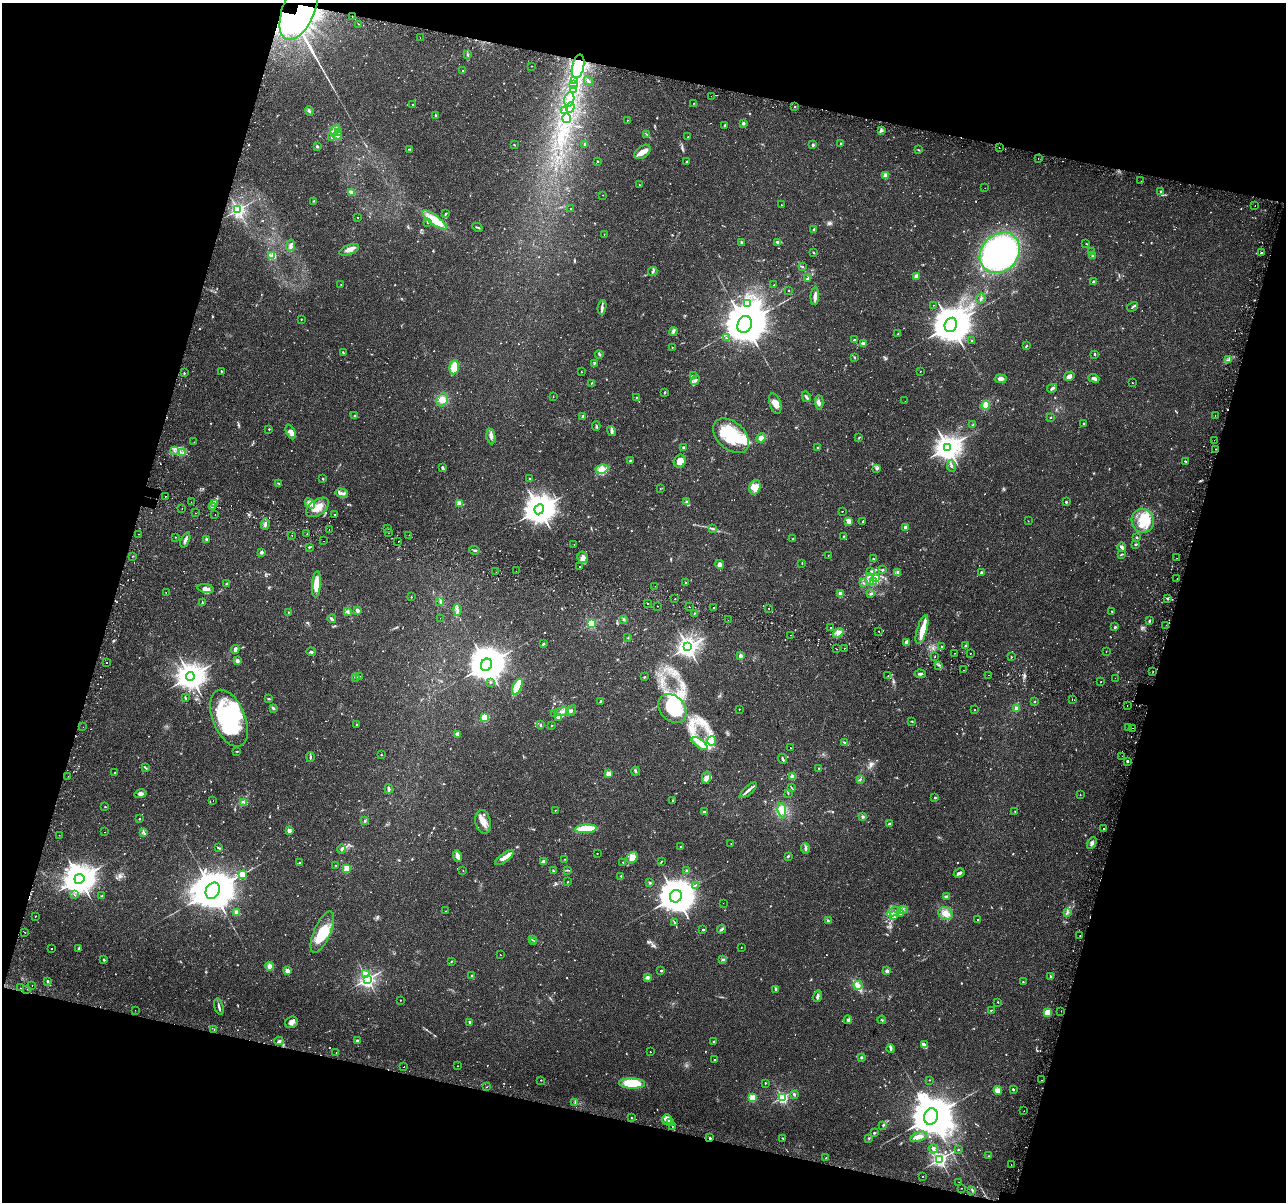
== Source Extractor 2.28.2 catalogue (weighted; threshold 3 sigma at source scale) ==
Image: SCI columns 67-5202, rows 294-5093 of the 5279 x 5444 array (HDU 1 of 3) = the unmasked area's bounding box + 8 px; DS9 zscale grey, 4 x 4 block average (1 PNG px = mean of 4 x 4 image px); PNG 1288 x 1204 px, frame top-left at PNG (2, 3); each listed source drawn as its Kron ellipse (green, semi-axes under 4 px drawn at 4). Shown black and unused: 32% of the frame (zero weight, under 2 of 3 exposures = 5% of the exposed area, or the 3 px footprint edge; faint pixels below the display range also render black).
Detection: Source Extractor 2.28.2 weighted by HDU 2 'WHT'. Background 0.0342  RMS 0.0034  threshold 0.0154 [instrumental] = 3 sigma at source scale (4.5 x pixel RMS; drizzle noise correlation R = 1.50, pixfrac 1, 0.0396/0.0396 arcsec/px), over >= 5 px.
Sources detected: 1071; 16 too faint to see at this stretch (4 x 4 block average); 9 inside a brighter object's white glare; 36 cosmic-ray / hot-pixel residue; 2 long thin detections or spike segments (spike, bleed or trail) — neither listed nor drawn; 15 coinciding with a brighter row at this scale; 55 inside a brighter listed object's ellipse — not listed separately; of the other 938, all 500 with FLUX_AUTO >= 1.1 (the completeness limit of this list) listed and drawn (438 fainter detections not listed), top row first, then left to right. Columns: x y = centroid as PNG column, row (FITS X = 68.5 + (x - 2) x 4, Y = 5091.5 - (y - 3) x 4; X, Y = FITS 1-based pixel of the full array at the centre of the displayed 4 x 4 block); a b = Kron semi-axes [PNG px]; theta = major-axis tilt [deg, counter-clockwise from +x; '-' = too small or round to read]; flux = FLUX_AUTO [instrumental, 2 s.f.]
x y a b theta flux
299 9 33 16 68 600
352 16 2 2 - 2
358 24 2 2 - 2
420 38 2 2 - 1.8
468 55 3 2 - 1.6
532 66 2 2 - 1.6
578 66 12 6 78 29
462 70 2 2 - 2.9
575 81 2 2 - 1.4
588 81 5 2 - 1.7
573 85 4 3 - 5.5
573 90 3 2 - 3.3
711 96 2 2 - 1.5
569 99 7 5 75 15
694 103 2 2 - 1.3
413 104 2 2 - 1.2
570 107 5 2 - 3.1
795 107 2 2 - 3.9
564 110 4 3 - 3.5
309 111 5 2 - 3.6
435 115 3 2 - 1.8
567 118 5 2 - 5.4
627 120 2 2 - 1.5
743 123 2 2 - 17
725 125 2 2 - 3.3
335 130 6 3 44 7.7
881 130 3 3 - 3.5
339 132 3 2 - 2
647 134 4 2 - 1.6
337 135 5 3 - 5.2
688 137 2 2 - 1.1
332 138 3 2 - 1.8
841 143 2 2 - 3.7
585 144 2 2 - 15
514 145 3 2 - 1.3
813 145 2 2 - 13
317 146 2 2 - 12
999 148 2 2 - 2.5
410 149 2 2 - 1.3
919 150 3 2 - 1.3
643 152 9 5 37 17
1038 158 2 2 - 1.6
597 161 2 2 - 5.1
687 161 3 2 - 2.1
885 176 2 2 - 58
1141 181 2 2 - 1.2
639 185 2 2 - 3.1
985 188 2 2 - 2
1161 191 2 2 - 4.4
351 192 4 3 - 6.9
603 195 2 2 - 1.1
313 201 2 2 - 1.1
781 205 2 2 - 1.4
1255 206 2 2 - 6.2
570 208 2 2 - 1.6
238 210 2 2 - 580
446 214 4 2 - 2.2
357 218 2 2 - 1.9
434 220 15 4 -36 40
428 222 3 2 - 1.4
478 227 5 2 - 2.5
814 229 2 2 - 9
604 234 2 2 - 1.1
741 242 4 2 - 2.5
778 242 4 3 - 3.9
1086 243 2 2 - 1.3
291 245 6 2 80 8.2
349 250 10 4 22 12
813 252 3 2 - 1.4
1091 252 2 2 - 2.2
1000 253 22 18 46 550
1261 253 2 2 - 5.7
1093 255 3 2 - 2.6
271 256 4 4 - 5.7
802 266 3 2 - 2.4
653 272 5 2 - 3.4
916 276 3 3 - 7.2
807 279 2 2 - 3
1094 282 2 2 - 19
341 285 3 2 - 1.1
774 285 2 2 - 3.2
788 290 2 2 - 1.6
815 296 9 2 85 11
981 298 5 2 - 3.3
748 304 2 2 - 2.4
933 305 2 2 - 2.6
602 307 7 2 80 5.5
1133 307 6 2 33 2.9
301 319 2 2 - 2.4
745 324 9 7 66 10000
951 325 7 6 - 8100
674 332 4 2 - 1.9
898 334 2 2 - 2.4
726 338 2 2 - 1.8
854 340 2 2 - 1.9
972 340 2 2 - 1.5
864 343 2 2 - 6.7
1026 346 3 2 - 1.9
672 347 2 2 - 1.4
343 353 3 2 - 2.6
599 354 4 2 - 3.3
1095 354 3 2 - 2.1
854 357 4 2 - 1.6
1229 360 3 2 - 2.5
594 363 4 2 - 2.1
454 367 7 5 84 33
221 371 3 2 - 1.3
920 371 2 2 - 1.5
581 372 2 2 - 1.6
184 373 2 2 - 2.9
693 375 3 2 - 1.2
1069 376 5 4 - 7.3
1094 378 6 3 -21 5.1
1001 379 6 3 -4 7.9
695 380 5 3 - 5.2
592 383 4 2 - 1.5
1132 383 2 2 - 1.2
1052 388 5 2 - 3.6
665 392 3 2 - 1.8
553 397 2 2 - 1.4
636 397 2 2 - 2.7
806 397 5 2 - 3.2
442 400 7 5 58 12
905 401 2 2 - 1.3
819 402 7 3 -87 5.5
775 404 10 5 -72 18
986 405 4 3 - 36
1215 415 2 2 - 1.2
355 416 3 2 - 2
583 417 2 2 - 14
1050 418 2 2 - 1.3
1084 423 2 2 - 4.4
973 425 3 2 - 2.8
596 426 5 2 - 2.6
269 429 2 2 - 2.5
611 431 5 3 - 4.3
291 432 8 4 -66 14
491 436 8 3 -81 7.3
731 436 21 13 -42 87
761 438 5 4 - 10
859 438 2 2 - 1.7
1214 440 2 2 - 1.5
194 442 2 2 - 1.8
683 447 2 2 - 2.6
948 447 4 3 - 2400
817 448 2 2 - 1.5
1216 449 2 2 - 3.8
174 451 2 2 - 1.3
183 453 3 2 - 1.2
630 460 2 2 - 2.5
680 461 7 5 59 19
1186 461 3 2 - 1.8
952 466 6 2 -83 3.2
443 468 3 2 - 4.6
602 469 6 4 7 11
877 469 2 2 - 1.4
323 479 2 2 - 1.6
530 479 2 2 - 5.8
278 483 3 2 - 1.3
755 487 7 5 71 15
660 488 2 2 - 1.4
342 493 6 3 -14 5.3
165 496 2 2 - 7.8
191 502 2 2 - 5.2
686 502 2 2 - 1.5
1066 502 2 2 - 7.3
214 503 4 3 - 4.3
310 503 6 3 -46 7.6
459 503 2 2 - 53
213 507 2 2 - 1.6
318 507 13 7 34 27
182 509 2 2 - 1.1
539 509 5 4 - 3500
842 511 2 2 - 1.7
195 513 2 2 - 1.4
335 514 2 2 - 1.7
215 515 2 2 - 1.8
849 521 2 2 - 41
1028 521 2 2 - 1.3
1143 521 12 11 - 39
863 522 3 2 - 2.6
265 524 6 2 87 5.7
905 527 3 2 - 9
388 528 2 2 - 1.5
713 528 3 2 - 2
329 529 2 2 - 1.4
388 532 2 2 - 3.7
139 534 2 2 - 1.4
307 534 2 2 - 1.4
292 535 2 2 - 1.9
409 535 2 2 - 1.2
843 536 2 2 - 1.2
176 537 2 2 - 1.2
1137 538 3 2 - 1.6
206 539 2 2 - 8.9
793 539 2 2 - 1.5
185 540 8 3 66 6.2
323 541 2 2 - 2.1
398 541 2 2 - 7.1
574 544 2 2 - 2.8
1136 544 3 2 - 2
309 547 3 2 - 2.1
1122 547 4 3 - 5.6
474 550 5 2 - 3
262 552 3 3 - 4
1122 554 4 2 - 1.6
828 555 2 2 - 1.2
133 556 2 2 - 1.1
582 557 6 5 - 9
1177 558 2 2 - 1.8
873 559 3 2 - 1.2
802 563 2 2 - 1.1
720 564 4 3 - 11
579 567 2 2 - 1.5
882 570 3 2 - 2.3
516 571 2 2 - 1.3
871 571 3 3 - 3.1
496 572 2 2 - 1.6
898 572 3 2 - 11
982 573 2 2 - 21
875 577 4 3 - 5.2
1177 578 2 2 - 1.2
870 579 5 3 - 6.4
873 581 4 2 - 3
686 583 2 2 - 7.7
864 583 3 2 - 1.3
227 584 3 2 - 3.7
316 584 13 4 86 28
655 586 2 2 - 1.4
206 589 8 4 -9 9.1
166 593 2 2 - 1.5
871 593 3 3 - 4.3
840 594 2 2 - 47
411 597 2 2 - 2.2
675 599 2 2 - 1.9
1167 599 3 2 - 1.8
440 601 2 2 - 1.4
202 602 3 2 - 1.9
647 604 2 2 - 1.5
658 606 2 2 - 1.6
689 606 2 2 - 4.5
714 608 2 2 - 14
769 608 2 2 - 6.3
357 610 3 3 - 5.3
457 610 5 2 - 2.7
1112 611 2 2 - 2.2
348 612 3 2 - 2.5
288 613 4 2 - 1.6
694 613 2 2 - 1.4
440 618 2 2 - 1.1
332 619 4 2 - 4
624 619 3 2 - 2.1
728 620 2 2 - 2.1
1149 621 3 2 - 2.8
592 623 2 2 - 220
1166 625 2 2 - 1.2
830 627 2 2 - 1.4
1115 627 2 2 - 9.9
922 630 15 5 73 27
879 632 2 2 - 1.9
838 633 6 4 41 9.2
791 635 2 2 - 2.4
628 638 2 2 - 1.2
907 642 4 3 - 8.3
543 644 3 2 - 3.5
942 646 2 2 - 1.2
965 646 2 2 - 2.2
688 647 3 3 - 1400
844 648 2 2 - 12
235 649 4 3 - 7.7
837 649 2 2 - 2.6
1106 651 2 2 - 1.4
311 652 5 2 - 3.4
954 653 2 2 - 1.2
970 653 2 2 - 2.1
740 656 2 2 - 27
935 656 2 2 - 2.2
1011 657 2 2 - 2.3
237 661 2 2 - 26
106 663 2 2 - 2.7
486 665 6 5 - 5900
939 665 3 2 - 1.4
963 670 2 2 - 3.5
1153 672 2 2 - 4.4
920 674 5 3 - 4.4
989 675 2 2 - 1.6
190 676 4 4 - 2800
359 676 2 2 - 1.3
888 676 2 2 - 1.5
355 677 4 2 - 1.5
644 677 2 2 - 1.5
1115 678 2 2 - 1.4
490 682 2 2 - 3.3
1101 682 2 2 - 2.5
517 687 8 3 65 75
185 698 4 2 - 1.5
269 699 2 2 - 1.2
1072 699 2 2 - 1.2
1034 701 2 2 - 2
600 702 3 2 - 1.9
1127 705 2 2 - 2.2
273 708 3 2 - 3
672 708 16 12 -48 110
739 709 2 2 - 1.8
1016 709 2 2 - 52
975 710 2 2 - 1.7
571 711 6 2 56 3.7
562 712 7 3 7 6.5
554 714 3 2 - 1.7
485 717 2 2 - 150
229 718 30 16 -67 170
559 718 3 2 - 2.3
912 721 3 2 - 1.8
357 724 2 2 - 4.1
541 725 3 2 - 1.6
552 725 2 2 - 1.5
83 727 2 2 - 1.7
1128 727 2 2 - 2.8
1132 728 2 2 - 2.6
457 734 4 3 - 3.8
711 741 5 2 - 4.3
845 742 3 2 - 2.9
700 743 9 3 -36 13
790 748 2 2 - 1.3
236 751 3 2 - 1.3
381 755 2 2 - 2.4
1122 756 2 2 - 1.1
310 757 5 2 - 2.2
783 759 5 2 - 3.6
1127 761 2 2 - 11
145 767 4 2 - 2.2
819 768 2 2 - 2.2
635 771 4 2 - 3.5
115 773 2 2 - 1.9
608 774 2 2 - 62
68 776 2 2 - 3.6
793 777 2 2 - 57
706 778 6 4 76 8.6
860 779 3 2 - 2.1
792 788 3 2 - 1.2
389 789 5 3 - 4.9
748 790 11 2 41 8.7
141 794 6 4 13 6.3
788 794 3 2 - 1.1
1080 795 2 2 - 1.2
935 798 2 2 - 6.2
213 800 2 2 - 1.1
672 801 3 2 - 1.7
244 802 2 2 - 1.7
105 807 2 2 - 1.2
555 810 2 2 - 1.8
782 810 7 4 -83 11
704 811 2 2 - 4.6
1015 811 2 2 - 1.2
862 817 3 2 - 3.7
139 819 2 2 - 1.2
365 821 3 2 - 2.3
483 822 12 7 -77 19
889 824 2 2 - 5.9
1104 828 2 2 - 4.2
586 829 11 3 4 85
289 830 2 2 - 31
104 832 2 2 - 1.6
144 832 3 2 - 2.5
59 835 2 2 - 2
731 843 2 2 - 2
1092 843 6 3 61 5.1
680 847 2 2 - 4.9
218 848 4 2 - 2.4
342 849 5 3 - 4.2
805 849 5 2 - 4.3
597 853 2 2 - 1.4
458 856 6 3 -71 15
788 856 3 2 - 2.6
505 857 11 3 37 17
632 858 6 5 - 18
565 859 2 2 - 1.1
661 861 3 2 - 1.2
544 862 3 2 - 14
623 862 2 2 - 1.3
300 863 2 2 - 2.9
336 865 2 2 - 1.3
347 868 2 2 - 84
463 870 2 2 - 1.2
567 870 3 2 - 1.8
553 871 2 2 - 1.7
687 871 3 2 - 3
959 873 5 2 - 6.3
242 874 2 2 - 70
621 876 2 2 - 2.8
79 879 5 5 - 3800
568 882 2 2 - 1.4
650 883 3 2 - 2.2
695 885 2 2 - 1.2
213 891 8 6 62 11000
74 894 2 2 - 1.3
102 896 2 2 - 1.6
676 896 6 6 - 6000
946 896 4 2 - 3.5
723 903 2 2 - 1.2
903 910 2 2 - 1.8
446 911 2 2 - 1.3
236 912 2 2 - 16
893 912 7 3 24 7.3
1067 912 3 2 - 2.4
945 913 7 6 - 15
900 914 3 2 - 1.1
893 915 4 3 - 5
35 916 2 2 - 7.5
978 919 2 2 - 2.8
828 921 3 2 - 2.7
674 923 4 2 - 2.1
721 929 5 2 - 3
703 930 3 2 - 2.2
25 932 2 2 - 1.9
322 932 22 8 66 64
1080 935 2 2 - 1.4
532 940 3 2 - 1.6
534 942 3 2 - 1.9
741 947 2 2 - 1.6
52 949 2 2 - 2
78 949 3 2 - 3.5
500 955 2 2 - 1.4
723 959 2 2 - 2.3
104 960 2 2 - 6.1
451 961 2 2 - 1.2
270 966 4 4 - 8.5
287 971 2 2 - 44
661 971 2 2 - 4.7
887 971 2 2 - 28
366 973 3 2 - 9.8
472 976 2 2 - 9.7
1050 976 2 2 - 2.6
647 977 3 3 - 5.7
367 979 2 2 - 790
48 981 2 2 - 9.6
1023 982 2 2 - 1.5
32 985 2 2 - 1.3
858 985 4 2 - 4.7
20 988 2 2 - 1.4
27 989 2 2 - 1.3
776 989 4 2 - 2.5
818 996 6 3 73 5
400 1000 2 2 - 1.5
998 1002 2 2 - 2.6
219 1007 8 2 -75 6.1
135 1010 2 2 - 1.4
991 1010 3 2 - 1.2
1061 1011 2 2 - 5.8
1048 1013 4 4 - 22
848 1020 4 3 - 3.4
882 1020 4 2 - 1.6
292 1022 6 5 - 9.6
470 1022 3 2 - 5
214 1030 2 2 - 3.1
279 1041 4 2 - 3.9
357 1041 2 2 - 18
714 1042 3 2 - 1.9
924 1044 3 2 - 3.6
891 1049 4 2 - 4.1
650 1052 2 2 - 1.8
336 1053 2 2 - 2.5
861 1057 3 2 - 2.4
715 1060 2 2 - 1.9
457 1066 2 2 - 1.5
404 1067 2 2 - 1.9
541 1080 2 2 - 2.1
929 1080 2 2 - 2.1
1042 1080 2 2 - 1.2
632 1083 13 5 -2 92
765 1083 3 2 - 1.2
487 1087 2 2 - 1.2
1013 1089 2 2 - 4.9
998 1090 4 4 - 11
794 1094 3 2 - 3.7
782 1097 2 2 - 390
752 1098 2 2 - 130
575 1103 2 2 - 1.5
1024 1111 2 2 - 2.5
931 1116 8 6 76 11000
632 1118 2 2 - 1.2
667 1119 5 5 - 13
671 1122 2 2 - 3
883 1125 3 2 - 1.8
673 1126 2 2 - 1.2
874 1133 2 2 - 2.5
919 1137 9 4 20 9.9
710 1138 2 2 - 4.3
783 1138 3 2 - 1.3
869 1138 2 2 - 1.7
933 1149 4 3 - 3.1
958 1150 2 2 - 1.2
988 1156 2 2 - 1.3
825 1158 2 2 - 1.7
940 1159 2 2 - 740
1011 1165 2 2 - 1.1
922 1177 2 2 - 4.3
959 1182 2 2 - 1.4
962 1188 2 2 - 1.1
972 1190 2 2 - 1.4
Overlapping masked pixels (flux is a lower limit): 3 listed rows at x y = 299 9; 1216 449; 710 1138
Diffuse or blended objects may show on this block-average render without a row.